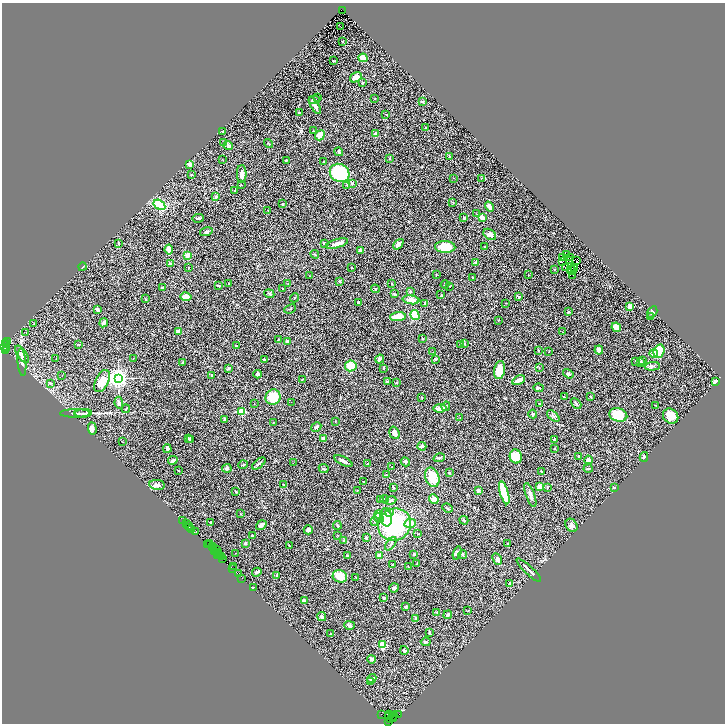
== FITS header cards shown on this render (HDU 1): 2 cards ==
NAXIS1  =                 1446
NAXIS2  =                 1443

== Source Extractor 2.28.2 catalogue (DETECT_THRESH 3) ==
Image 1446 x 1443 px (HDU 1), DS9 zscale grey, zoomed out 1/2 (1 PNG px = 2 x 2 image px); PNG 727 x 726 px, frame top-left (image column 2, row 1442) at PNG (2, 3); each listed source drawn as its Kron ellipse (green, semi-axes under 4 px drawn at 4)
Background 3.02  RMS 0.093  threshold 0.279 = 3 sigma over >= 5 px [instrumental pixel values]
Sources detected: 385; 60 cannot appear on this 1/2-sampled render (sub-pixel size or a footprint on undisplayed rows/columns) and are neither listed nor drawn; the other 325 listed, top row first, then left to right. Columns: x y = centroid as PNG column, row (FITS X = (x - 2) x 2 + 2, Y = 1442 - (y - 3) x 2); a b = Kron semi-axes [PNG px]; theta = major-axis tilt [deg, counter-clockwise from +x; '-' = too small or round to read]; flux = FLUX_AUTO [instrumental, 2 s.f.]
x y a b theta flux
342 10 3 2 - 220
341 27 2 1 - 61
343 42 3 3 - 11
363 58 4 4 - 150
333 61 3 2 - 9.3
356 77 6 4 33 140
362 83 3 2 - 14
317 97 2 1 - 9
375 99 2 2 - 7.7
314 100 6 3 5 38
422 101 2 2 - 98
315 106 9 3 -59 72
300 113 3 2 - 44
386 114 2 2 - 7.6
426 128 2 2 - 7.5
313 131 3 2 - 9.6
223 132 3 2 - 16
375 133 3 3 - 13
320 135 5 4 - 160
223 142 2 2 - 20
269 143 5 2 - 9.3
228 145 5 4 - 41
339 152 4 2 - 22
449 156 2 2 - 11
390 158 3 2 - 11
223 160 2 2 - 5.2
286 160 3 2 - 8.7
324 162 4 3 - 19
189 164 3 2 - 73
340 173 10 9 - 1200
191 174 3 2 - 11
242 174 9 5 -89 89
454 178 2 1 - 4
481 178 3 2 - 6.2
352 183 3 3 - 22
241 185 2 2 - 6.1
347 185 3 2 - 16
235 190 2 2 - 41
216 196 4 3 - 17
453 202 3 2 - 9.6
283 204 2 2 - 17
159 205 6 4 -32 710
489 207 5 3 - 85
268 211 3 2 - 6.7
476 214 2 1 - 3.9
198 218 6 3 4 23
464 218 3 2 - 25
482 218 2 2 - 300
206 232 6 4 15 36
490 234 7 5 -37 63
118 243 3 2 - 23
324 243 3 2 - 30
337 244 11 4 18 79
398 244 6 3 46 120
445 247 10 6 -3 340
484 247 2 2 - 27
169 249 5 3 - 110
360 250 3 3 - 29
315 254 4 2 - 13
187 255 4 3 - 120
567 255 2 1 - 9
562 257 2 1 - 15
570 258 3 1 - 1.1
562 261 2 1 - 1.2
570 261 2 1 - 8.4
576 261 2 1 - 6.8
476 263 3 3 - 26
170 264 3 3 - 23
82 267 4 2 - 12
351 267 2 2 - 8.4
565 267 2 1 - 7.8
189 268 2 2 - 14
554 269 2 2 - 10
571 269 2 1 - 3.4
575 269 2 2 - 0.28
573 271 2 1 - 2
436 275 3 2 - 8.5
529 275 3 2 - 7.4
573 275 2 1 - 8.3
310 276 2 2 - 7.4
472 277 3 2 - 9.1
339 282 3 2 - 12
288 283 3 2 - 6.4
229 284 2 2 - 7.7
392 284 2 2 - 9.2
445 285 4 3 - 15
218 286 3 2 - 17
450 286 2 2 - 11
162 288 3 3 - 23
283 289 2 2 - 11
375 289 4 2 - 12
410 292 3 3 - 24
269 294 5 3 - 20
394 294 4 3 - 16
441 295 3 2 - 9.7
186 297 5 4 - 150
519 297 4 3 - 12
295 298 5 2 - 15
145 299 3 2 - 10
411 300 8 4 -10 130
358 302 3 3 - 19
425 303 3 3 - 25
506 303 2 2 - 6.6
630 307 3 3 - 120
290 309 6 2 25 14
97 310 4 2 - 50
568 312 3 2 - 21
652 312 6 4 59 40
415 315 5 4 - 540
650 316 2 2 - 12
398 317 8 4 4 240
498 320 2 2 - 6.9
104 323 4 3 - 72
34 324 3 2 - 6.1
616 327 5 4 - 120
179 331 4 3 - 55
26 332 2 2 - 8.9
562 332 2 1 - 4.6
423 338 3 2 - 8.5
278 340 3 2 - 12
8 341 4 2 - 150
287 341 3 3 - 24
464 343 3 3 - 16
5 344 2 2 - 94
79 344 3 2 - 12
460 345 3 2 - 14
5 346 5 2 - 340
236 346 2 2 - 32
7 348 2 2 - 640
6 350 4 1 - 91
538 350 4 2 - 9.2
599 350 4 3 - 100
549 351 2 1 - 5
659 351 7 5 73 440
433 352 2 2 - 8
654 353 4 4 - 150
22 354 10 4 -56 81
133 358 3 2 - 5
56 359 3 2 - 10
380 359 5 3 - 61
435 359 3 2 - 17
264 360 3 3 - 18
643 360 2 1 - 12
636 361 2 2 - 14
22 362 14 3 -85 48
641 362 3 3 - 28
183 363 3 3 - 18
351 366 6 5 - 270
652 366 7 4 4 41
228 368 4 3 - 15
384 368 3 2 - 11
539 368 2 2 - 9.7
500 370 9 5 82 260
258 374 4 3 - 33
568 374 6 3 -34 36
62 375 2 1 - 4.9
211 375 2 2 - 7.5
118 378 4 4 - 12000
302 379 2 2 - 6.2
519 380 7 3 28 140
102 381 12 6 64 270
387 381 4 3 - 20
397 382 2 2 - 13
716 382 2 2 - 440
50 383 4 3 - 22
539 388 5 3 - 22
273 397 8 7 - 390
421 397 4 2 - 10
564 397 4 2 - 15
591 397 2 2 - 15
291 402 2 1 - 8
119 403 6 4 -84 34
254 404 2 1 - 5.1
540 404 3 3 - 19
576 404 6 3 -42 25
655 405 3 2 - 6.6
446 406 5 3 - 21
440 408 6 4 7 130
126 409 4 2 - 16
242 412 3 3 - 1100
75 413 15 3 0 59
83 413 9 2 1 43
533 414 4 3 - 21
618 415 9 6 -15 450
553 416 7 3 -41 34
671 416 8 7 - 180
460 418 3 2 - 9.3
224 419 4 3 - 20
335 421 3 2 - 6.8
273 422 3 2 - 7.5
316 427 5 3 - 25
92 429 6 4 -86 66
394 433 6 5 - 82
189 438 4 3 - 16
324 438 3 3 - 78
554 439 3 2 - 11
190 440 3 3 - 13
122 442 3 2 - 6.1
422 446 4 2 - 32
554 448 3 2 - 11
167 449 4 3 - 58
516 456 7 6 - 330
578 457 3 2 - 37
644 457 5 3 - 20
439 458 6 3 16 23
173 460 5 2 - 56
589 460 4 4 - 63
343 461 10 3 -27 59
405 462 5 3 - 22
293 463 2 1 - 18
259 464 8 3 39 30
368 464 3 2 - 25
243 465 5 2 - 19
392 467 2 1 - 4.9
227 468 5 4 - 46
324 469 5 3 - 16
588 469 4 3 - 30
178 470 2 2 - 7.2
541 471 3 2 - 11
449 473 3 3 - 22
386 475 3 3 - 15
432 477 10 7 -67 350
364 481 2 1 - 6.3
157 485 8 5 -10 71
283 485 3 2 - 8.1
393 487 4 2 - 21
539 487 3 3 - 98
547 487 3 2 - 11
614 487 2 2 - 56
357 490 3 2 - 6.4
478 490 4 3 - 33
236 492 3 2 - 21
504 493 12 3 -73 800
530 495 13 3 -70 71
385 499 4 3 - 15
434 499 5 4 - 120
380 500 3 3 - 28
391 500 5 4 - 25
447 508 5 2 - 19
389 513 4 4 - 41
240 514 2 2 - 13
379 514 4 4 - 130
386 517 9 6 -80 160
379 518 5 4 - 44
183 520 2 1 - 83
464 520 5 3 - 22
375 521 4 3 - 22
211 523 2 2 - 14
410 523 6 4 11 220
186 524 2 1 - 170
188 525 2 1 - 81
261 525 6 3 34 70
337 525 4 3 - 24
394 525 17 15 34 1600
572 525 7 5 -53 44
190 528 3 1 - 64
192 529 2 1 - 83
308 530 4 4 - 57
196 532 3 2 - 250
418 534 2 2 - 9.5
252 535 3 2 - 23
337 535 3 2 - 5.9
366 538 3 2 - 27
344 540 3 3 - 14
210 543 2 1 - 93
245 543 2 2 - 82
391 544 7 2 54 24
507 544 2 2 - 11
208 545 4 1 - 300
289 545 2 1 - 6.9
212 547 3 2 - 150
214 548 4 2 - 640
217 550 3 1 - 170
214 551 3 1 - 180
218 552 2 1 - 69
236 553 2 2 - 6.8
457 553 7 4 75 52
218 554 3 1 - 130
414 554 3 2 - 15
463 554 4 3 - 24
220 555 3 2 - 300
347 555 2 2 - 19
221 556 3 2 - 390
380 556 3 3 - 130
222 559 2 1 - 65
497 559 6 3 -62 90
416 564 3 2 - 7.6
392 565 3 2 - 19
408 566 2 2 - 7.4
233 567 2 1 - 21
232 568 3 1 - 100
529 570 16 2 -44 86
257 572 5 2 - 44
239 573 3 1 - 160
277 575 4 2 - 17
340 576 7 6 - 230
242 578 2 1 - 63
356 578 2 2 - 14
510 583 4 3 - 16
253 587 2 2 - 5.4
394 588 5 4 - 32
384 598 2 2 - 25
304 601 3 2 - 130
405 607 3 2 - 24
468 611 4 2 - 11
437 612 3 2 - 13
448 615 4 3 - 57
322 617 5 3 - 37
415 618 4 3 - 16
349 625 5 4 - 30
429 633 3 2 - 27
330 634 3 1 - 6.7
426 642 5 3 - 29
382 645 3 3 - 710
404 650 4 3 - 32
372 659 4 4 - 25
372 679 5 4 - 38
371 682 3 3 - 21
381 714 2 1 - 130
399 714 3 1 - 48
389 715 4 2 - 430
389 717 2 1 - 100
392 717 6 2 46 840
394 719 2 1 - 120
389 721 2 2 - 60
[60 sub-pixel or undisplayed-footprint detections neither listed nor drawn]